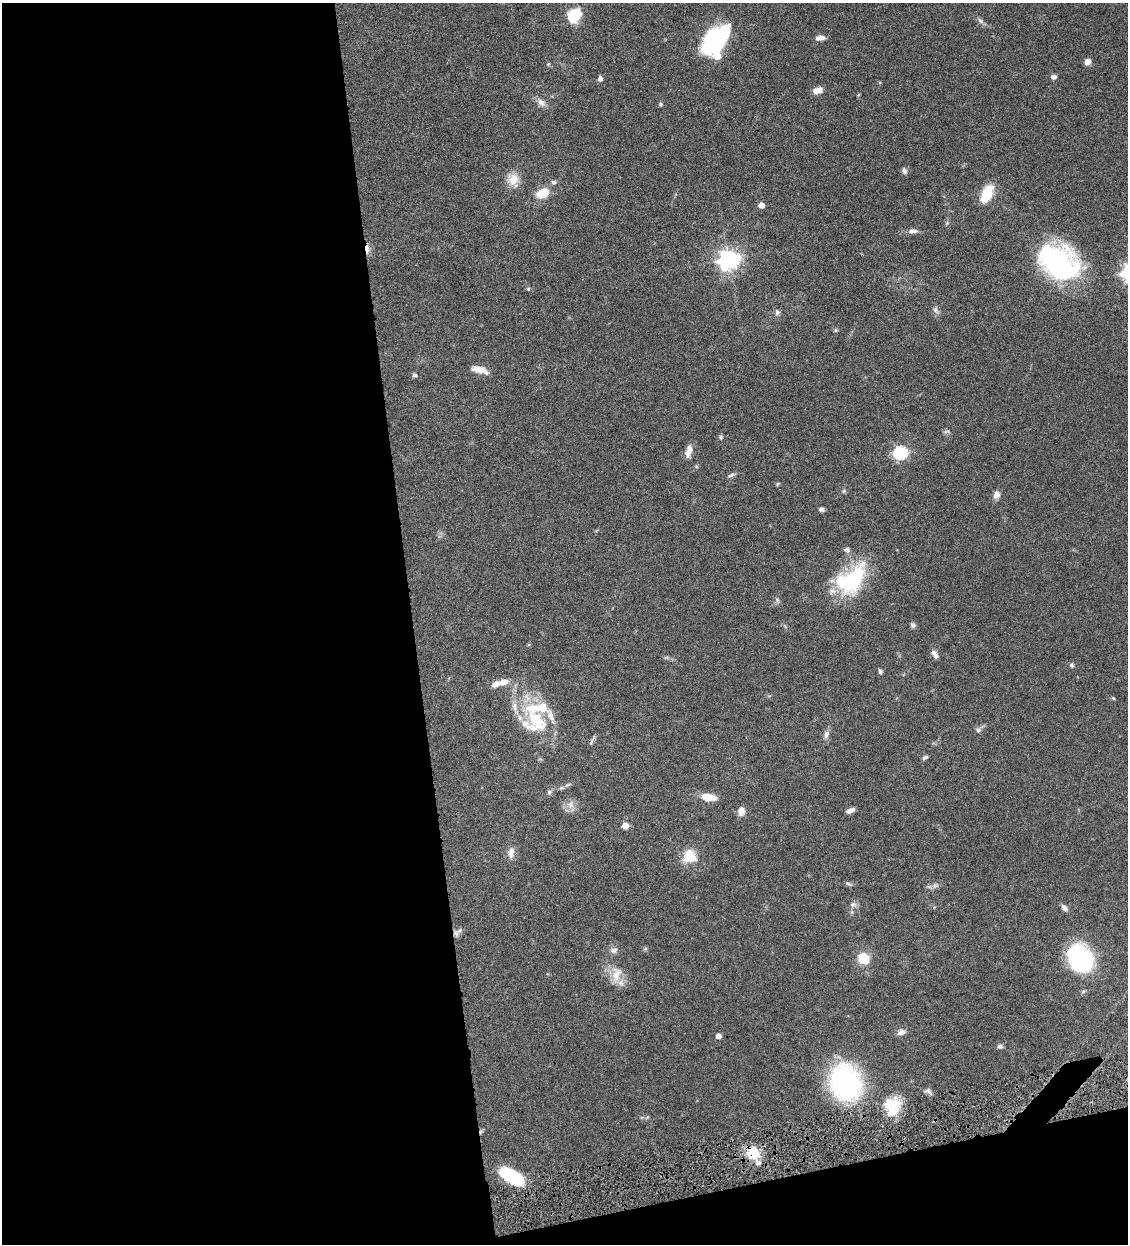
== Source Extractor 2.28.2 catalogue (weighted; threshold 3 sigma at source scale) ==
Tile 13 of 4 x 4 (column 1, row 4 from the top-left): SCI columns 263-1388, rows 3-1244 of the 4911 x 4971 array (HDU 1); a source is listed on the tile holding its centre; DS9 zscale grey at full resolution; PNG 1130 x 1246 px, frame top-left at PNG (2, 3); no overlay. Shown black and unused: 40% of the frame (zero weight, under 4 of 8 exposures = <1% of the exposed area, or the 3 px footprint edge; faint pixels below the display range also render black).
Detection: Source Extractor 2.28.2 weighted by HDU 2 'WHT'; one run over the whole footprint, this tile lists its part. Background 0.0442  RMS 0.0037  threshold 0.0153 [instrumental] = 3 sigma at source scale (4.09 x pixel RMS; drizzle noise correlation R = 1.36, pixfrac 0.8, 0.05/0.05 arcsec/px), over >= 5 px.
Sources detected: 90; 1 too faint to see at this stretch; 1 inside a brighter object's white glare — not listed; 10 inside a brighter listed object's ellipse — not listed separately; the other 78 listed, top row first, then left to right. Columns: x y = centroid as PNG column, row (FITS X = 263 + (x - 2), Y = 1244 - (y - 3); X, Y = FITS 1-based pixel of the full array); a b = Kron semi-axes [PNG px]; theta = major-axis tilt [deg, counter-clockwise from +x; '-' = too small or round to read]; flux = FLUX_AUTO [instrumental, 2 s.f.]
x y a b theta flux
574 16 16 12 49 10
980 21 10 6 -39 1.1
820 38 12 6 8 1.8
716 40 31 18 52 45
1088 62 7 6 - 1.9
548 64 5 4 - 0.34
1054 77 7 6 - 1.2
600 79 6 5 - 1.1
818 90 11 7 14 2.7
541 102 13 8 -42 2.1
660 104 5 5 - 0.48
904 171 9 6 -73 1
513 179 17 16 - 4.7
553 182 6 6 - 0.87
542 193 14 10 26 6.8
987 193 20 10 62 10
761 205 5 4 - 3.3
913 231 12 6 3 1.7
367 249 10 5 -81 2.2
729 260 8 7 - 210
1059 262 44 32 -28 56
528 289 6 5 - 0.49
935 310 12 7 -70 1.2
777 312 8 6 -75 1
479 370 20 8 -16 3.5
414 375 5 5 - 0.84
721 437 7 5 89 0.58
689 451 16 7 77 2.9
900 453 6 6 - 51
696 466 5 5 - 0.47
731 475 11 5 23 0.92
778 484 6 3 45 0.39
844 491 5 5 - 0.53
996 495 10 7 79 1.9
821 509 6 5 - 1
846 550 8 6 0 0.96
851 580 41 25 44 30
777 600 7 5 -48 0.75
913 625 7 6 - 0.81
936 656 8 7 - 1.2
1072 665 6 5 - 0.69
880 672 7 4 -73 0.72
503 682 12 8 6 3
1113 698 5 4 - 0.36
536 722 42 31 -49 21
978 730 8 6 49 1
826 734 12 7 80 1.6
592 740 17 3 62 0.72
925 757 9 4 25 0.68
567 785 9 4 34 0.71
549 792 8 6 56 0.83
708 797 17 8 -6 5.3
571 805 13 9 74 2.4
850 810 9 4 25 1.4
741 811 11 8 87 2.2
625 826 6 6 - 2.6
511 853 16 8 83 2.4
689 856 18 17 - 6.9
849 884 11 4 -16 0.71
934 885 9 6 56 1.1
853 904 9 7 9 1.3
1064 908 9 6 -50 1.3
456 933 10 5 -71 1.1
645 949 6 4 19 0.45
614 950 11 7 -2 1.5
864 958 13 12 - 7
1081 958 24 19 -51 50
616 974 25 14 81 6.3
901 1032 11 7 15 1.7
718 1036 4 4 - 2.2
1000 1046 7 6 - 0.88
845 1082 27 23 -66 76
927 1091 12 6 13 1.1
892 1105 20 17 22 11
647 1117 7 4 44 0.49
481 1132 6 4 48 0.67
753 1153 14 12 -50 9.9
512 1176 23 10 -30 24
Overlapping masked pixels (flux is a lower limit): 3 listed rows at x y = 367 249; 481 1132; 753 1153